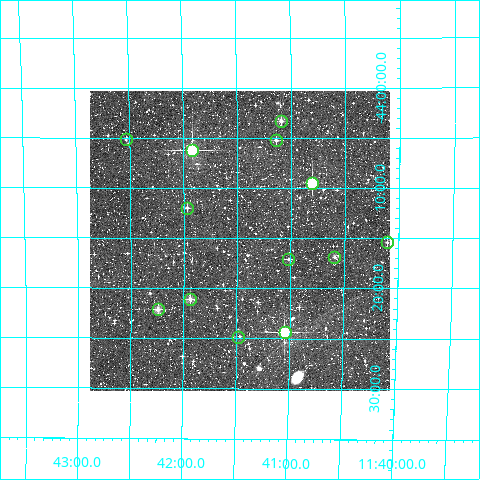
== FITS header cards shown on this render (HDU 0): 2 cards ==
NAXIS1  =                  300
NAXIS2  =                  300

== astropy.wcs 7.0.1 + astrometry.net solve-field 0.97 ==
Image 300 x 300 px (HDU 0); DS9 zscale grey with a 90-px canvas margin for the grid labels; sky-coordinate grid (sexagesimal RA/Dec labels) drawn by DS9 from the SOLVED WCS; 13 Tycho-2 reference stars matched to detected sources circled (green)
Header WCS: RA---TAN/DEC--TAN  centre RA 11:41:29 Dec -44:15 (175.37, -44.25 deg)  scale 6 arcsec/px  FOV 30.0' x 30.0'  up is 0 deg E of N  parity normal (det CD < 0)
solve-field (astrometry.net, Tycho-2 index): VERIFIED the header's WCS against the Tycho-2 star catalogue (verified at 2 index scales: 8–13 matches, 0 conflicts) and refined it, rather than solving blind
Solved WCS: RA---TAN-SIP/DEC--TAN-SIP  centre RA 11:41:29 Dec -44:15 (175.37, -44.25 deg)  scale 6.03 arcsec/px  FOV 30.1' x 29.9'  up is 0 deg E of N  parity normal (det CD < 0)
The solver's refit moves the header's centre by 0.54 arcsec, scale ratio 1.005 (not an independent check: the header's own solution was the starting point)
Tycho-2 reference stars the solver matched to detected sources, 13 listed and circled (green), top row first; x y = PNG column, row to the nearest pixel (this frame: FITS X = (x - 90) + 1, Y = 300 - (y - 91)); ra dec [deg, ICRS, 3 dp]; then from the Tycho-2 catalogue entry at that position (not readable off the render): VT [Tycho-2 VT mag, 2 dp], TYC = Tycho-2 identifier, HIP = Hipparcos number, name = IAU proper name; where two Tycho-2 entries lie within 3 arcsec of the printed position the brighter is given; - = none
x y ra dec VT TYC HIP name
281 121 175.272 -44.055 10.45 7753-441-1 - -
126 139 175.633 -44.086 11.75 7753-1288-1 - -
276 140 175.285 -44.087 10.82 7753-340-1 - -
192 150 175.479 -44.103 7.95 7753-978-1 57066 -
312 183 175.200 -44.158 8.99 7753-644-1 - -
187 208 175.491 -44.200 11.15 7753-1527-1 - -
387 242 175.026 -44.257 11.42 7753-773-1 - -
334 257 175.149 -44.281 11.10 7753-769-1 - -
288 259 175.255 -44.285 11.23 7753-578-1 - -
190 299 175.485 -44.351 10.12 7753-1398-1 - -
158 309 175.560 -44.369 10.38 7753-1236-1 - -
285 332 175.260 -44.405 7.92 7753-1657-1 56998 -
238 337 175.369 -44.414 12.63 7753-1055-1 - -